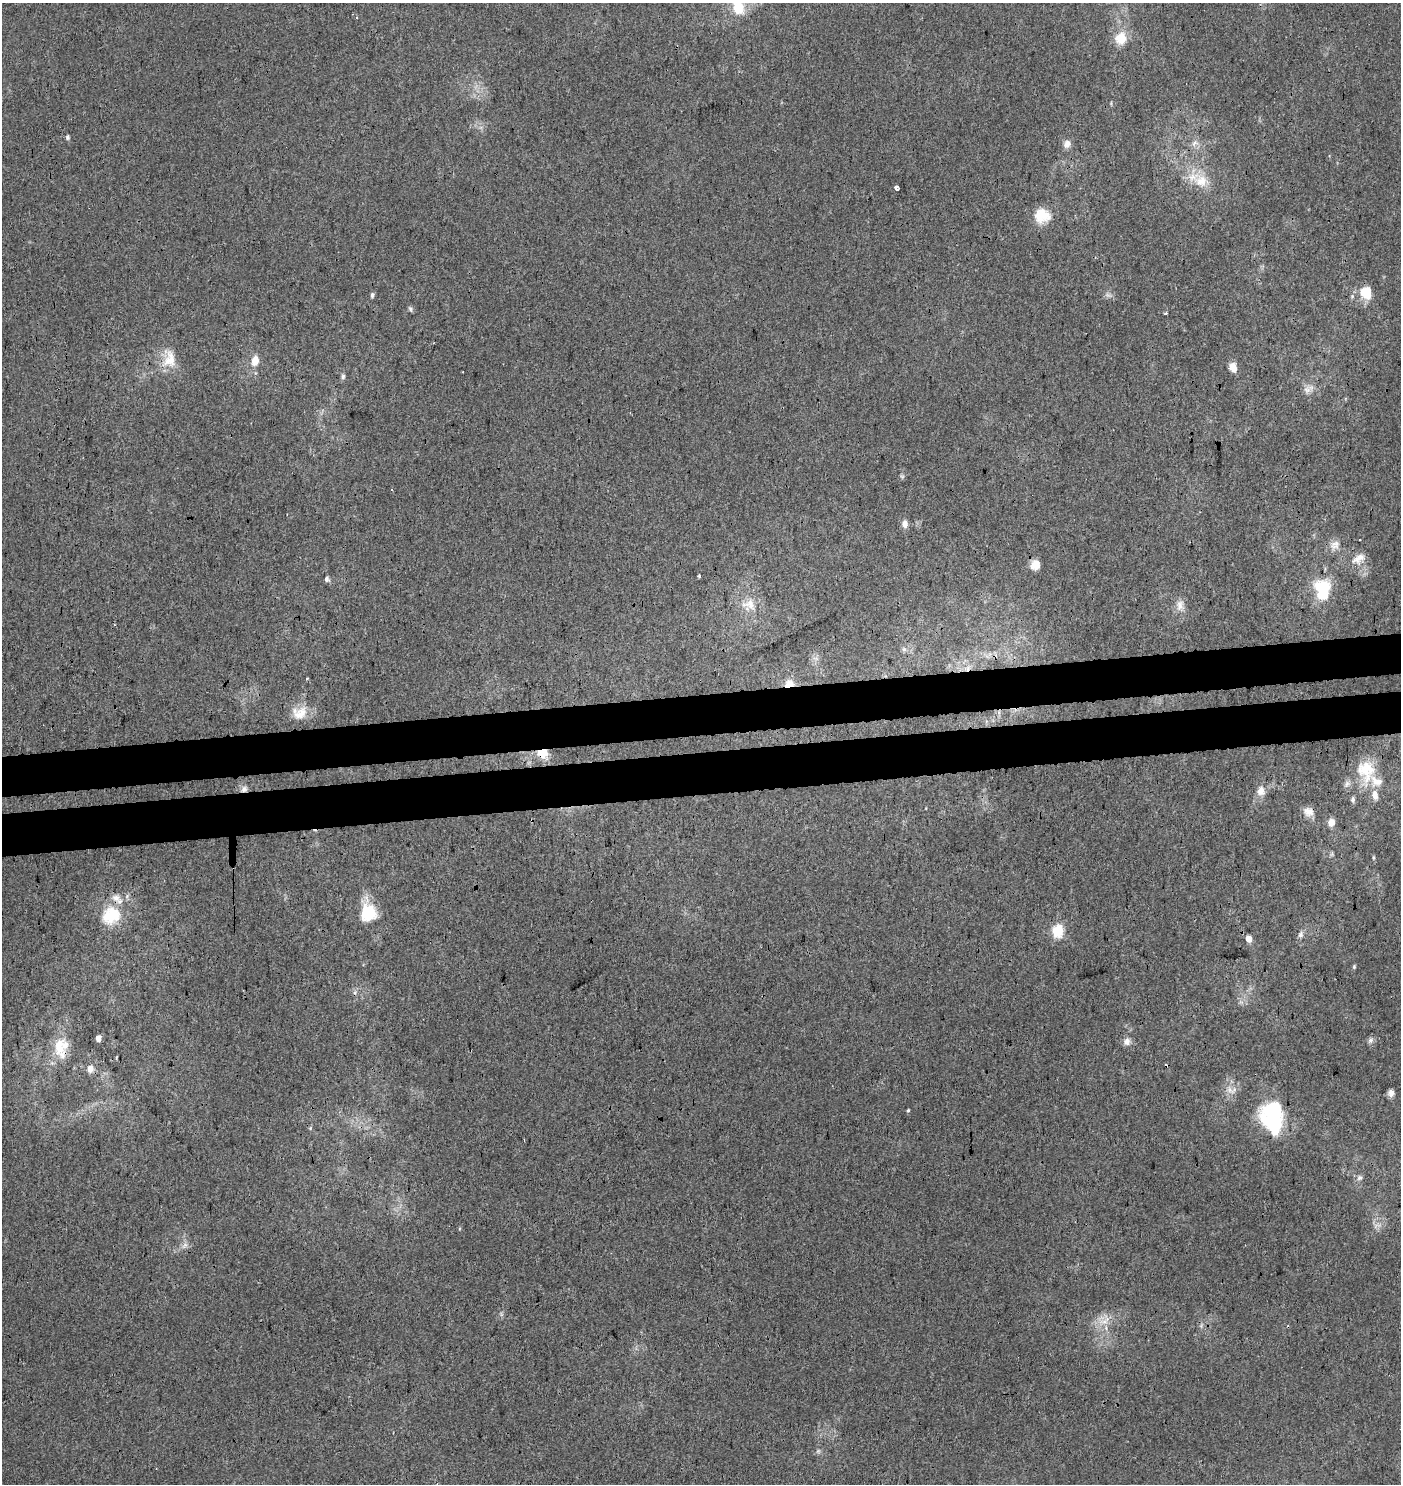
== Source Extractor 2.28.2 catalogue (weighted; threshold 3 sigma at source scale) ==
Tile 5 of 3 x 3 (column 2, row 2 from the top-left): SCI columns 1401-2799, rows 1534-3015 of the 4244 x 4552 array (HDU 1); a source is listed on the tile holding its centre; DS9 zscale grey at full resolution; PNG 1403 x 1486 px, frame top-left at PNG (2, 3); no overlay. Shown black and unused: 6% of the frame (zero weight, under 3 of 4 exposures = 5% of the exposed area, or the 3 px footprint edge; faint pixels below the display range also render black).
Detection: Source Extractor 2.28.2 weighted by HDU 2 'WHT'; one run over the whole footprint, this tile lists its part. Background -0.00215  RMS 0.0037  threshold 0.0169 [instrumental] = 3 sigma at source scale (4.5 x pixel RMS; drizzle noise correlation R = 1.50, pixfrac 1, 0.0396/0.0396 arcsec/px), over >= 5 px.
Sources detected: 74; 1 too faint to see at this stretch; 1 cosmic-ray / hot-pixel residue — not listed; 7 inside a brighter listed object's ellipse — not listed separately; the other 65 listed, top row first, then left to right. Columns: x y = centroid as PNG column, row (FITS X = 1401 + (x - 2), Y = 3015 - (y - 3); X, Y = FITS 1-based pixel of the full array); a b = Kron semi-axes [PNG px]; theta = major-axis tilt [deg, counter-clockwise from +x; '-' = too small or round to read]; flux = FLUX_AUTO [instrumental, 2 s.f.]
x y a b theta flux
738 6 32 17 -75 15
357 18 3 3 - 0.44
1121 38 17 14 75 7.3
67 137 5 4 - 0.81
1194 143 11 6 50 1.7
1067 144 11 9 58 2.1
1201 181 23 17 -10 9
896 187 4 3 - 2.5
1042 216 20 18 -2 8
1366 293 17 14 -72 7.4
372 295 6 4 83 0.87
410 309 9 4 -66 0.71
1165 313 5 3 - 0.42
169 359 27 18 81 8.6
255 361 12 9 76 4
1233 367 11 7 -76 3.5
343 376 7 5 87 0.91
1308 389 17 8 28 2.7
392 489 3 2 - 0.41
905 524 10 7 -87 2.2
1335 545 15 12 32 3.2
1358 558 20 11 32 4.4
1035 565 11 10 - 3.6
699 576 3 3 - 1.2
327 579 7 5 -74 1.1
1323 590 27 17 -85 17
749 604 22 15 -6 6.4
1180 605 17 11 -89 3.4
904 649 7 6 - 1
967 668 12 7 47 2.8
307 678 3 2 - 0.62
789 684 10 8 19 5.3
300 713 21 17 17 6.6
542 753 13 11 -4 6.3
1366 770 32 23 -83 14
244 789 9 7 45 1.6
1261 791 14 11 78 3.4
1353 800 8 5 88 0.98
1308 811 15 11 -20 3.1
1331 822 10 9 - 2.5
1332 854 7 4 71 0.56
1373 858 6 3 90 0.47
368 912 24 18 -81 13
111 915 26 23 27 14
1058 931 6 6 - 35
1301 935 8 7 - 1.2
1249 939 5 5 - 3.5
1354 967 6 4 72 0.55
355 992 7 5 78 0.89
98 1038 5 4 - 2.5
1370 1040 9 7 46 1.3
1127 1041 10 8 71 2.1
59 1046 30 15 75 9.4
116 1058 5 3 - 0.3
90 1069 9 8 - 2.6
1231 1090 17 11 -8 3.5
1391 1093 8 7 - 1.7
908 1110 4 3 - 0.39
1273 1110 34 23 -27 22
524 1139 3 2 - 0.59
1359 1178 8 7 - 1.2
185 1245 12 5 45 1.5
1104 1322 12 8 14 3.5
1201 1326 7 4 57 0.69
818 1451 7 6 - 0.79
Overlapping masked pixels (flux is a lower limit): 5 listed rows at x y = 967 668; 789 684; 542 753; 244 789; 111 915
Isophote crosses this tile's border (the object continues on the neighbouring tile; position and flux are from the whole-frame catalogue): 1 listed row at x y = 738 6